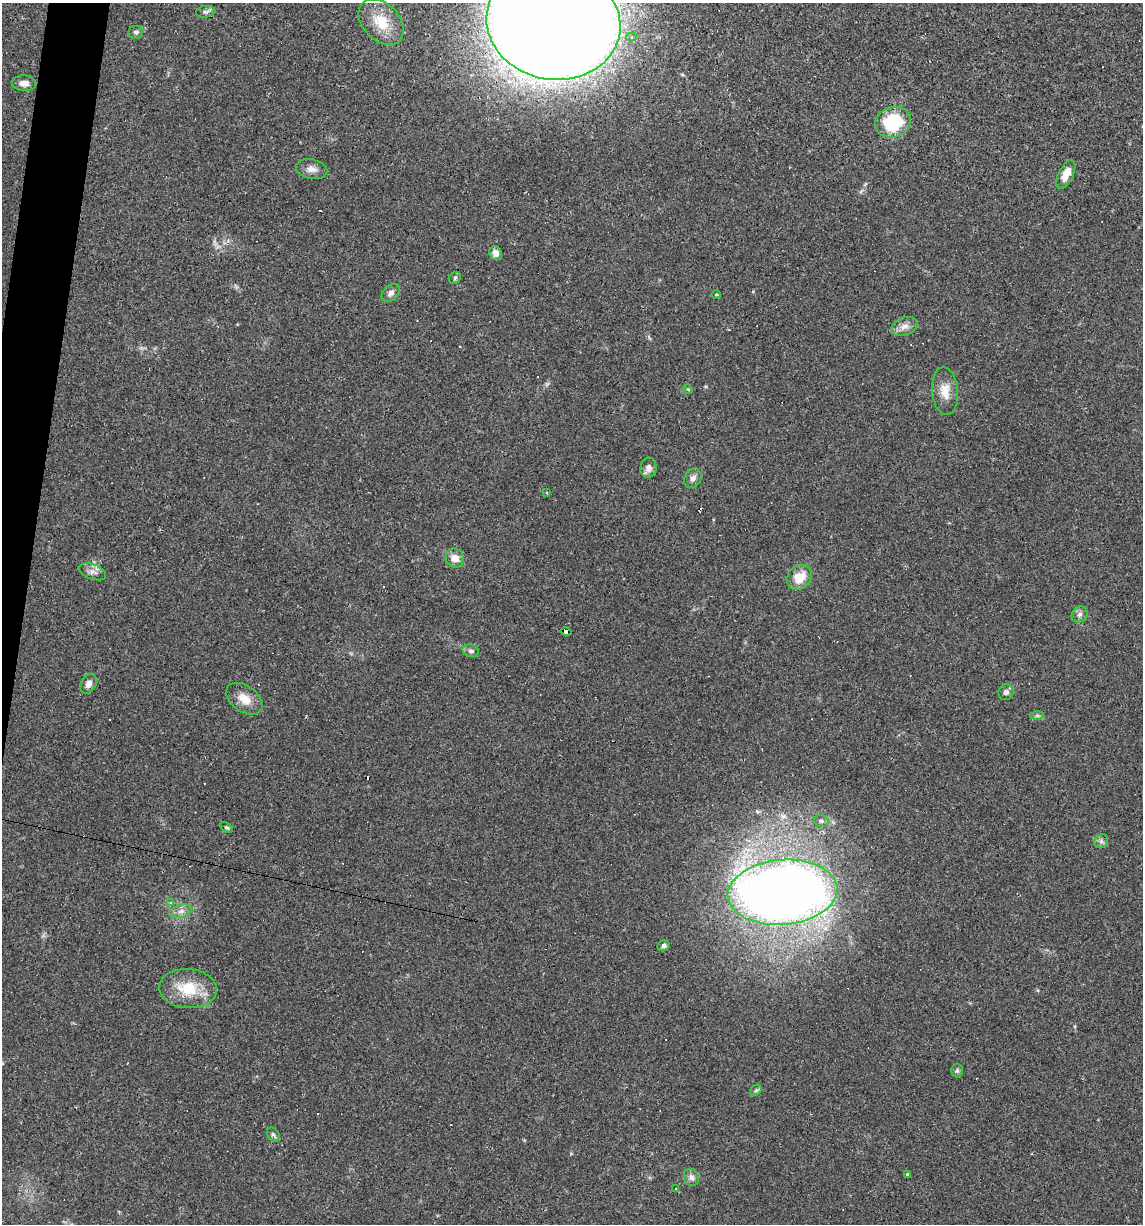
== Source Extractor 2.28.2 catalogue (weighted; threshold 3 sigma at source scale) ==
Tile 11 of 4 x 4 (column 3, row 3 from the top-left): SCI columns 2395-3535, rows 1223-2444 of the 4907 x 4887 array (HDU 1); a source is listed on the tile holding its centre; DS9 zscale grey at full resolution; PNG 1145 x 1226 px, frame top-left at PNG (2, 3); each listed source drawn as its Kron ellipse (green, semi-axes under 4 px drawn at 4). Shown black and unused: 2% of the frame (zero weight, under 2 of 3 exposures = <1% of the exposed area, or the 3 px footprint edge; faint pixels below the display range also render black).
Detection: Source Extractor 2.28.2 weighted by HDU 2 'WHT'; one run over the whole footprint, this tile lists its part. Background 0.0519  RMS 0.0065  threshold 0.0294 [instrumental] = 3 sigma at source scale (4.5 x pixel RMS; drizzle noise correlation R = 1.50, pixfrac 1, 0.05/0.05 arcsec/px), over >= 5 px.
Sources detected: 55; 12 cosmic-ray / hot-pixel residue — neither listed nor drawn; the other 43 listed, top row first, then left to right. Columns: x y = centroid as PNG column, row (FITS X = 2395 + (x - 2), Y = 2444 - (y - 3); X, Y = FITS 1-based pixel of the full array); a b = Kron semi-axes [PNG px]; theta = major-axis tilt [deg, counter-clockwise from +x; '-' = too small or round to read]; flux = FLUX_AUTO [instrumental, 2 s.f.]
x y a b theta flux
206 12 10 6 8 1.9
381 22 26 18 -47 17
553 23 67 57 -10 2800
136 32 7 6 - 1.6
631 37 5 4 - 1.5
24 83 12 8 -3 3.9
893 122 18 15 19 34
312 169 16 9 -11 4.4
1066 174 15 7 64 8.2
496 253 7 6 - 3.5
455 278 7 5 46 1.3
391 293 10 7 44 2.9
716 295 5 3 - 0.55
904 326 14 8 21 4.8
688 389 5 4 - 0.64
945 391 24 13 -85 9.6
648 468 10 8 82 3.8
693 478 10 8 61 3.1
546 493 3 2 - 0.66
455 558 10 9 - 6.3
93 572 14 7 -21 3.8
799 577 13 11 43 11
1080 614 8 7 - 2.4
566 632 5 4 - 72
471 651 8 6 -18 1.8
89 684 10 7 61 3.3
1006 692 8 7 - 2.3
244 699 20 13 -36 9.2
1037 715 7 4 0 1.1
821 821 7 6 - 1.8
227 827 7 4 -30 1.3
1101 841 7 6 - 1.8
782 892 55 32 5 790
170 903 4 3 - 1.9
181 911 11 6 13 3.4
663 946 6 5 - 2
188 989 29 19 -4 23
957 1071 7 5 89 1.4
756 1090 6 5 - 1.3
273 1135 7 5 -54 1.4
908 1175 4 3 - 1.6
691 1177 9 7 -64 2.6
676 1189 3 3 - 1.1
Overlapping masked pixels (flux is a lower limit): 1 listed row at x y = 566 632
Isophote crosses this tile's border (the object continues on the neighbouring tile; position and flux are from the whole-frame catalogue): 1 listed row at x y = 553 23